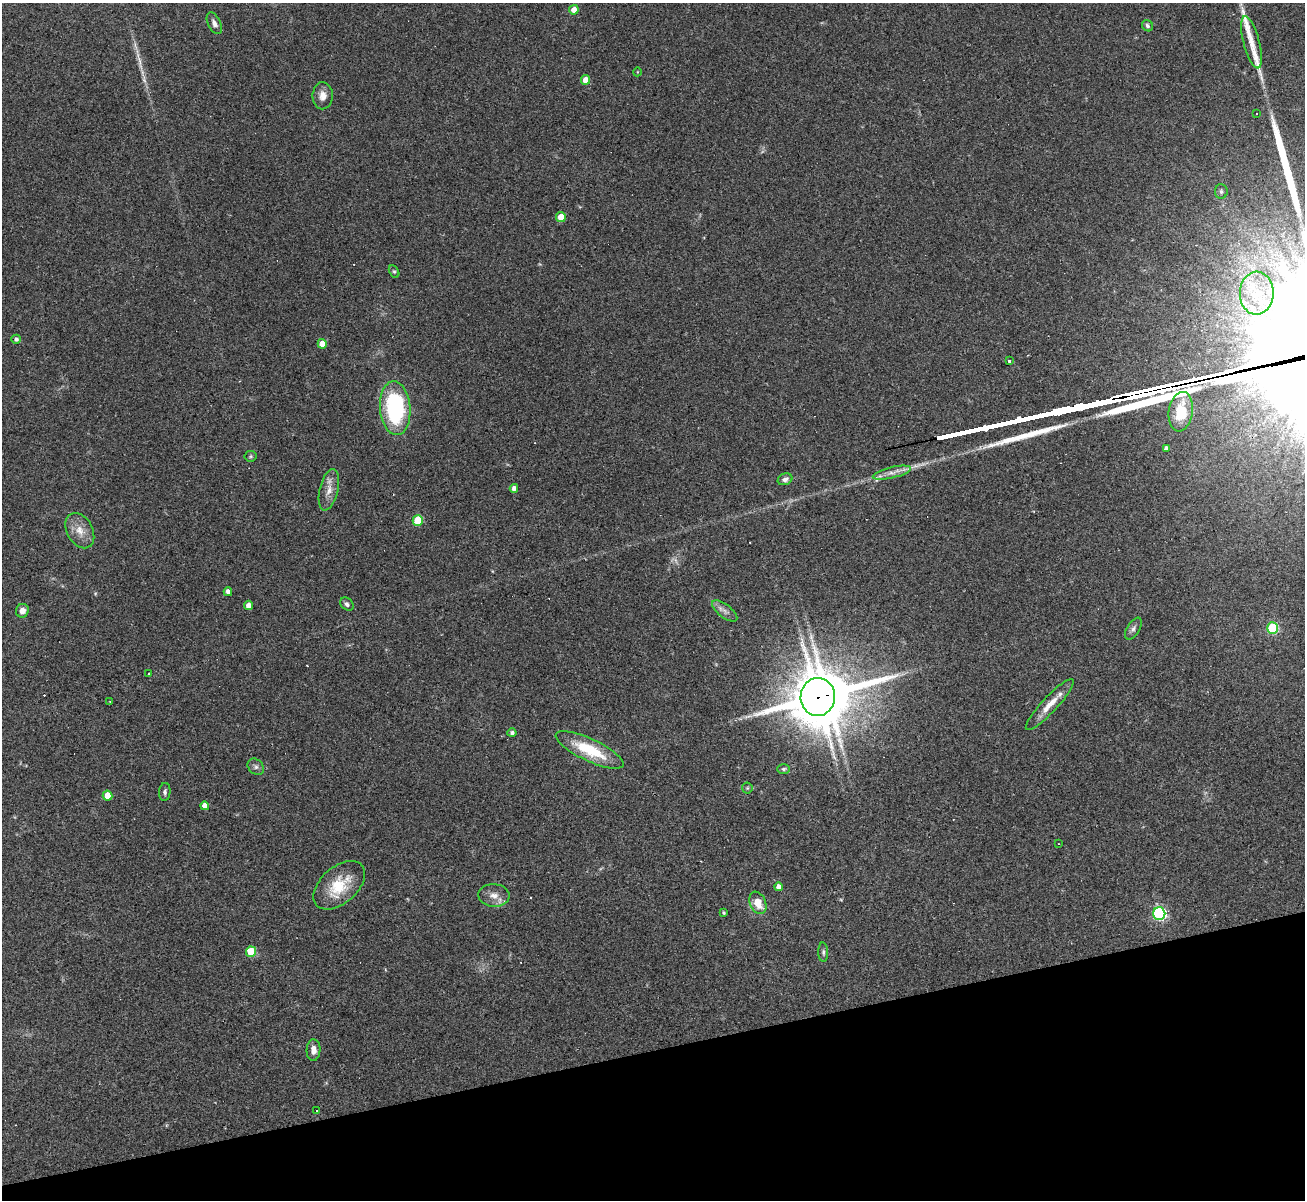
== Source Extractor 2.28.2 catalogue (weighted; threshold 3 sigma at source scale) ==
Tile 14 of 4 x 4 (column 2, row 4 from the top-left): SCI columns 1304-2606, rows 264-1461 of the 5213 x 5196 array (HDU 1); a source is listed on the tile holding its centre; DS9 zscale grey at full resolution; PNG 1307 x 1202 px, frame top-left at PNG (2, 3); each listed source drawn as its Kron ellipse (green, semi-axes under 4 px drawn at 4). Shown black and unused: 13% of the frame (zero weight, under 2 of 3 exposures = <1% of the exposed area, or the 3 px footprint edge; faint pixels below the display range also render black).
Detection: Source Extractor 2.28.2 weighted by HDU 2 'WHT'; one run over the whole footprint, this tile lists its part. Background 0.0885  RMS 0.006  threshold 0.0269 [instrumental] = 3 sigma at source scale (4.5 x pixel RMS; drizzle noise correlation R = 1.50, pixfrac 1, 0.05/0.05 arcsec/px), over >= 5 px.
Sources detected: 74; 8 cosmic-ray / hot-pixel residue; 8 long thin detections or spike segments (spike, bleed or trail) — neither listed nor drawn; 3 inside a brighter listed object's ellipse — not listed separately; the other 55 listed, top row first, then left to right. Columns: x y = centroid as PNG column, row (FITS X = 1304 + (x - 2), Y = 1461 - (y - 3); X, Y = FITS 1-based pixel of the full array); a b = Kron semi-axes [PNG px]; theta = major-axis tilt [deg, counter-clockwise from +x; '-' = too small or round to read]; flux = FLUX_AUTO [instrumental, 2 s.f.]
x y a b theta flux
574 10 5 4 - 4.9
214 23 12 6 -64 2.8
1147 26 6 5 - 1.3
1251 42 27 8 -75 6.4
637 72 4 3 - 0.42
586 80 5 4 - 6
323 96 13 10 88 4.7
1256 113 3 2 - 0.59
1221 191 7 6 - 1.4
561 217 5 5 - 9.7
394 272 7 4 -62 0.99
1257 293 21 17 87 18
16 339 4 4 - 1.7
322 344 5 4 - 6.3
1009 361 4 3 - 2.2
395 408 27 15 -86 66
1181 412 20 12 81 16
1166 448 4 4 - 1.8
251 456 6 5 - 0.88
892 473 19 5 13 4.6
785 479 7 5 22 2.1
514 488 4 4 - 2.4
329 490 21 9 76 6.1
418 520 5 5 - 22
80 531 19 13 -61 7.9
228 592 4 4 - 2.8
347 604 7 5 -40 1.5
248 605 4 4 - 3.6
22 611 7 6 - 4.1
725 611 15 6 -37 3
1272 628 5 5 - 50
1133 629 12 6 59 2.2
149 674 3 2 - 1.2
818 697 19 17 87 2200
110 702 4 2 - 0.38
1050 705 34 7 47 9
512 733 4 4 - 1.6
590 750 37 11 -25 27
256 767 9 7 -45 2
783 769 6 5 - 1.2
747 788 5 5 - 0.85
165 792 9 5 86 1.6
107 796 5 5 - 11
205 806 4 4 - 4.3
1059 844 2 2 - 0.4
339 885 30 18 41 21
779 887 4 4 - 3.3
494 895 15 11 -3 5.6
758 903 11 8 -67 9
723 913 3 3 - 0.83
1159 914 6 6 - 110
251 952 5 5 - 23
823 952 10 5 -87 1.4
313 1050 11 7 88 4.4
317 1110 3 2 - 0.61
Overlapping masked pixels (flux is a lower limit): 1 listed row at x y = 818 697